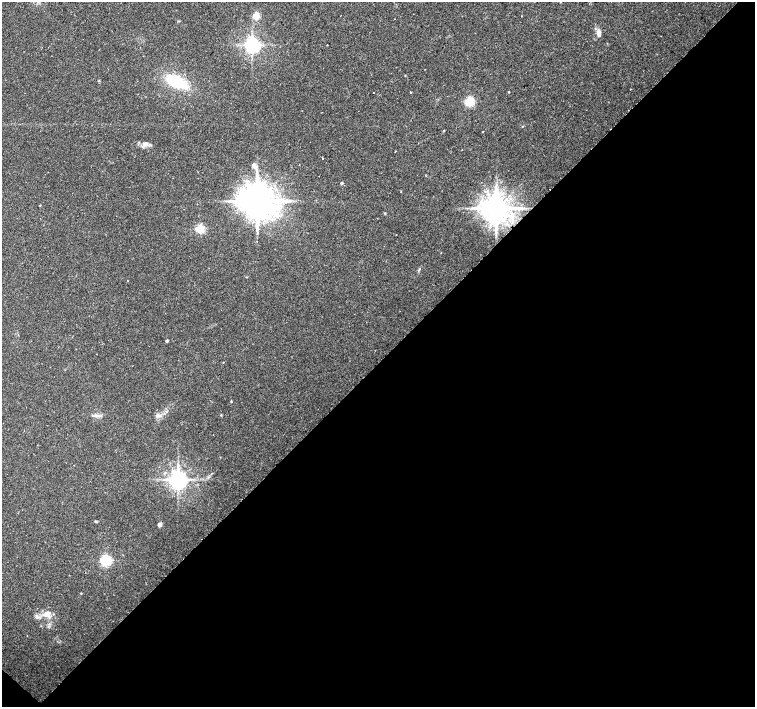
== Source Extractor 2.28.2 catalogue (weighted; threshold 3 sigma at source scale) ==
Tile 15 of 4 x 4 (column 3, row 4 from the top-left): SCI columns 3011-4516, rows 164-1572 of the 6026 x 6026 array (HDU 1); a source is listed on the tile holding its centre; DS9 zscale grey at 2 x 2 block average (1 PNG px = mean of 2 x 2 image px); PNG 757 x 709 px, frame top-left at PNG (2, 2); no overlay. Shown black and unused: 49% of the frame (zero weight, under 2 of 3 exposures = <1% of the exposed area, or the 3 px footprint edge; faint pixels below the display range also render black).
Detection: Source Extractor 2.28.2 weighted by HDU 2 'WHT'; one run over the whole footprint, this tile lists its part. Background 0.0334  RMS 0.0036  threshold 0.0161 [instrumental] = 3 sigma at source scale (4.5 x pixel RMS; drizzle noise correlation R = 1.50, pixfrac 1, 0.0396/0.0396 arcsec/px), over >= 5 px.
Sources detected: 31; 1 cosmic-ray / hot-pixel residue — not listed; the other 30 listed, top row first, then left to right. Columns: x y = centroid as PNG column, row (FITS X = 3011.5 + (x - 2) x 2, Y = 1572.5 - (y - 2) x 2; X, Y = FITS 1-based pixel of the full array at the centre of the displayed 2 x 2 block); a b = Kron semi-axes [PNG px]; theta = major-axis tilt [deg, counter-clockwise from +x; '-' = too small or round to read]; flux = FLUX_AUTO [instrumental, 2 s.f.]
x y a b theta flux
256 15 3 3 - 32
598 33 9 5 -81 4.6
252 45 4 4 - 400
177 82 17 8 -24 45
410 92 2 2 - 2.5
509 92 2 2 - 0.97
373 93 2 2 - 1.2
469 101 3 3 - 91
444 131 3 2 - 0.45
483 132 2 2 - 1.4
145 144 8 6 -14 4.4
323 159 2 2 - 0.86
254 166 9 5 -42 3.2
342 183 3 3 - 1.7
257 201 8 7 - 2500
496 208 6 6 - 1700
200 229 3 3 - 70
419 270 3 2 - 0.74
167 341 3 3 - 1.3
223 362 2 2 - 0.44
231 401 3 2 - 0.57
96 415 8 4 -8 2.7
221 415 3 3 - 0.69
178 480 5 4 - 670
96 521 4 3 - 0.75
160 525 3 3 - 7.8
106 561 4 3 - 140
81 593 3 2 - 0.4
47 614 10 9 - 7.1
37 617 6 4 -42 2.3
Overlapping masked pixels (flux is a lower limit): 1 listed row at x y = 496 208
Diffuse or blended objects may show on this block-average render without a row.